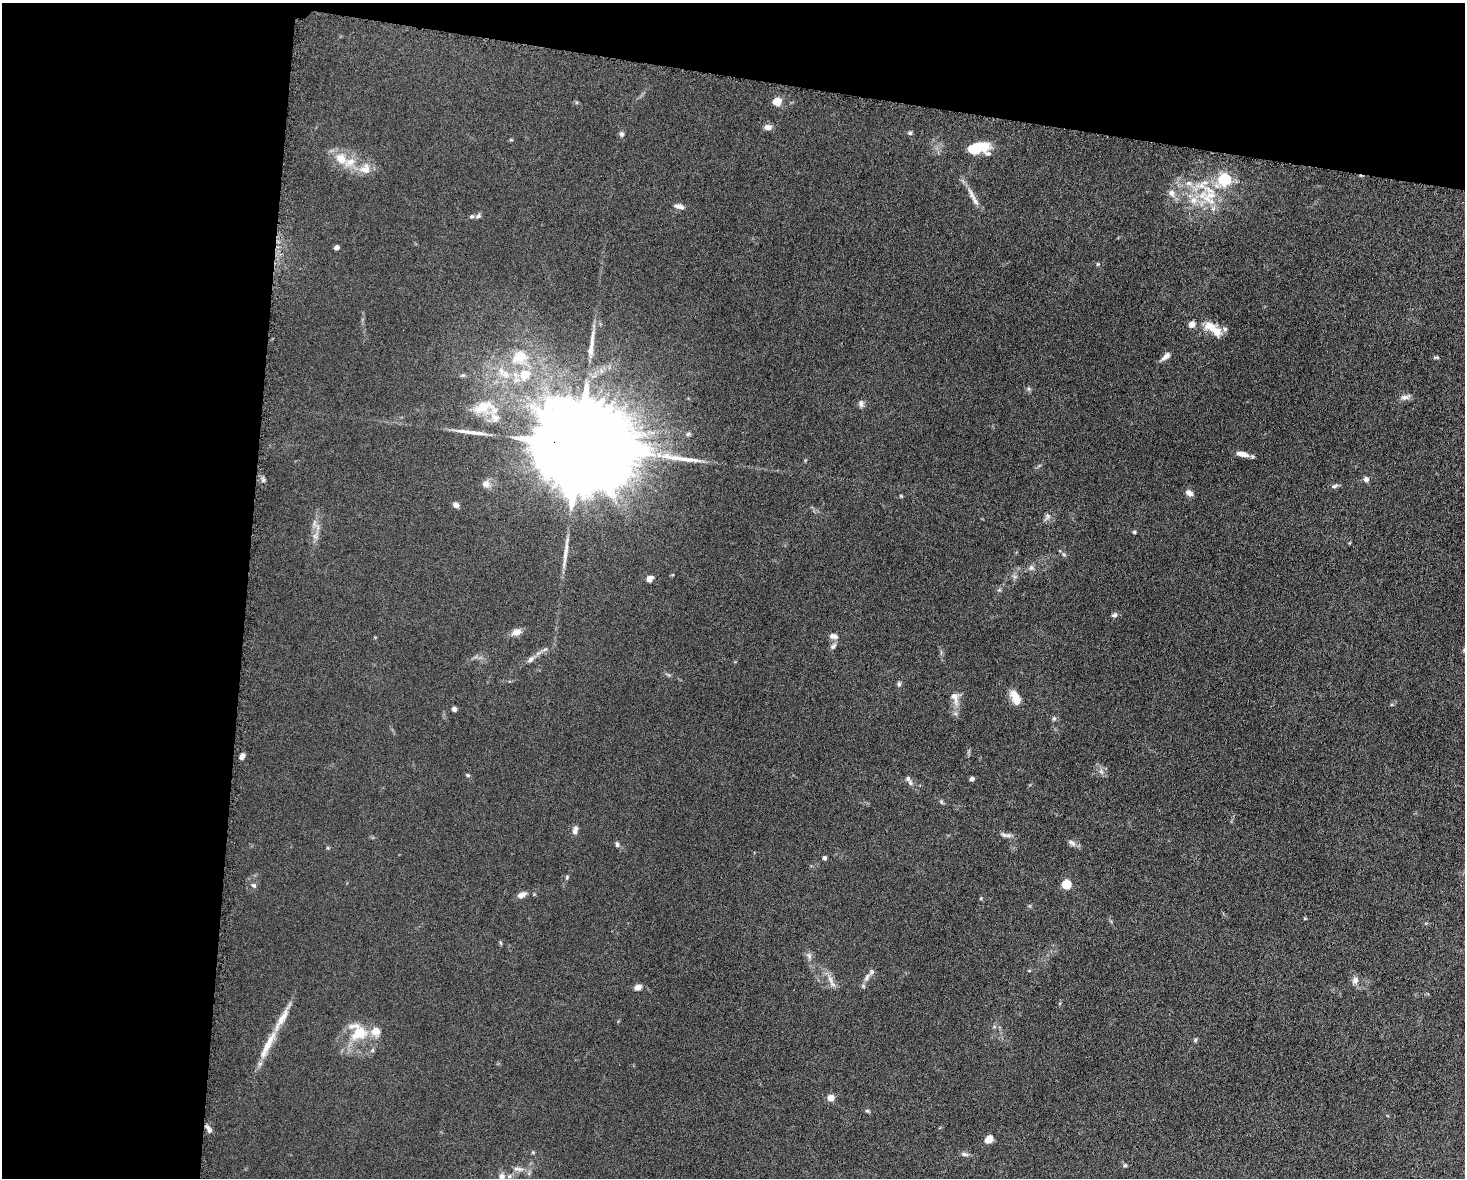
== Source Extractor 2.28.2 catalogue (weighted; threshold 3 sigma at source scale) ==
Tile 1 of 3 x 4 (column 1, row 1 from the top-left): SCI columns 230-1692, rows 3536-4711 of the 4746 x 4720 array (HDU 1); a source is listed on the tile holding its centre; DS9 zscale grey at full resolution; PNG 1467 x 1180 px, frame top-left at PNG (2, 3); no overlay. Shown black and unused: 23% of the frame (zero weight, under 5 of 10 exposures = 2% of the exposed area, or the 3 px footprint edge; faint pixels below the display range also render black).
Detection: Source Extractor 2.28.2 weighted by HDU 2 'WHT'; one run over the whole footprint, this tile lists its part. Background 0.023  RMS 0.0021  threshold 0.00866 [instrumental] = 3 sigma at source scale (4.09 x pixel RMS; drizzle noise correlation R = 1.36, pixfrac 0.8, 0.05/0.05 arcsec/px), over >= 5 px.
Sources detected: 102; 4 long thin detections or spike segments (spike, bleed or trail) — not listed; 10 inside a brighter listed object's ellipse — not listed separately; the other 88 listed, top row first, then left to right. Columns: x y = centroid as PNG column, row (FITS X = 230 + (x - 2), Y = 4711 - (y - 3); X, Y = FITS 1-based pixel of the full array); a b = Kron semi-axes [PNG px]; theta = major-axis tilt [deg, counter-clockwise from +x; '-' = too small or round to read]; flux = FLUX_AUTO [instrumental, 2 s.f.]
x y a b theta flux
777 101 8 7 - 2.5
768 127 9 7 -3 0.99
910 133 6 6 - 0.34
622 134 7 6 - 0.49
980 148 22 12 7 5.7
341 159 19 14 -41 3.6
365 169 17 14 21 2.5
1224 180 6 5 - 29
1188 183 8 6 20 0.73
1172 193 11 8 -65 1.1
972 196 28 6 -61 1.8
1209 196 26 14 37 6
679 206 13 6 -11 0.9
472 216 6 5 - 0.36
478 216 7 6 - 0.47
337 247 4 4 - 1
1098 264 5 4 - 0.21
1192 324 6 5 - 1.4
1210 326 18 11 -22 2.9
1166 356 12 6 40 0.92
519 357 21 15 26 4.6
1436 357 10 3 0 0.29
463 375 5 5 - 0.32
524 375 17 15 29 3.5
1405 397 12 7 8 0.91
861 403 9 7 -80 0.61
483 407 29 15 22 5.3
578 446 39 19 -10 9600
1243 454 13 6 -13 1.7
1366 479 6 5 - 0.84
486 484 10 9 - 1.1
1335 486 9 5 19 0.49
1189 493 9 6 -29 1
901 496 5 4 - 0.19
456 505 7 6 - 0.82
1048 516 8 6 -56 0.65
1134 532 4 4 - 0.27
315 536 12 8 75 1.2
1064 555 6 4 -20 0.29
1031 568 7 7 - 0.62
1014 576 7 4 -19 0.38
649 579 6 5 - 1.2
999 590 6 4 17 0.28
1114 615 7 6 - 0.51
516 632 12 8 15 1.3
833 636 12 7 -9 0.96
833 646 10 6 41 0.61
545 649 7 4 19 0.38
530 660 10 6 37 0.71
899 684 7 6 - 0.39
955 697 17 9 -72 1.8
1016 698 15 8 -63 3.2
454 709 5 4 - 0.58
1054 718 6 5 - 0.36
242 756 6 4 59 0.92
1101 771 6 6 - 0.58
468 775 6 4 -20 0.25
908 779 8 7 - 0.57
972 779 4 4 - 0.75
941 802 6 5 - 0.3
575 830 11 6 75 0.89
1004 835 10 6 -37 0.65
1072 843 12 7 -43 0.78
617 844 8 5 -82 0.37
824 858 4 4 - 0.62
567 877 6 4 79 0.25
254 885 7 6 - 0.48
1066 885 5 5 - 9.3
521 895 10 6 25 1.2
501 943 6 4 -70 0.22
809 956 10 6 -64 0.73
867 977 11 5 64 0.8
831 981 22 5 -64 1.3
1355 981 11 8 68 0.95
638 987 8 6 25 0.95
358 1033 25 17 30 6
1195 1040 6 5 - 0.28
268 1044 42 8 63 4.4
372 1050 6 4 89 0.3
831 1098 6 6 - 1.7
867 1111 6 4 -27 0.28
209 1129 10 6 -66 0.79
989 1139 9 6 45 1.6
533 1152 5 4 - 0.21
964 1154 10 5 -9 0.53
1125 1165 5 5 - 0.29
518 1169 16 5 -8 0.99
502 1177 8 7 - 0.93
Overlapping masked pixels (flux is a lower limit): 1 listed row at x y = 578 446
Isophote crosses this tile's border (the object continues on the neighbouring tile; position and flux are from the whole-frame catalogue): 1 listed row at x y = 502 1177